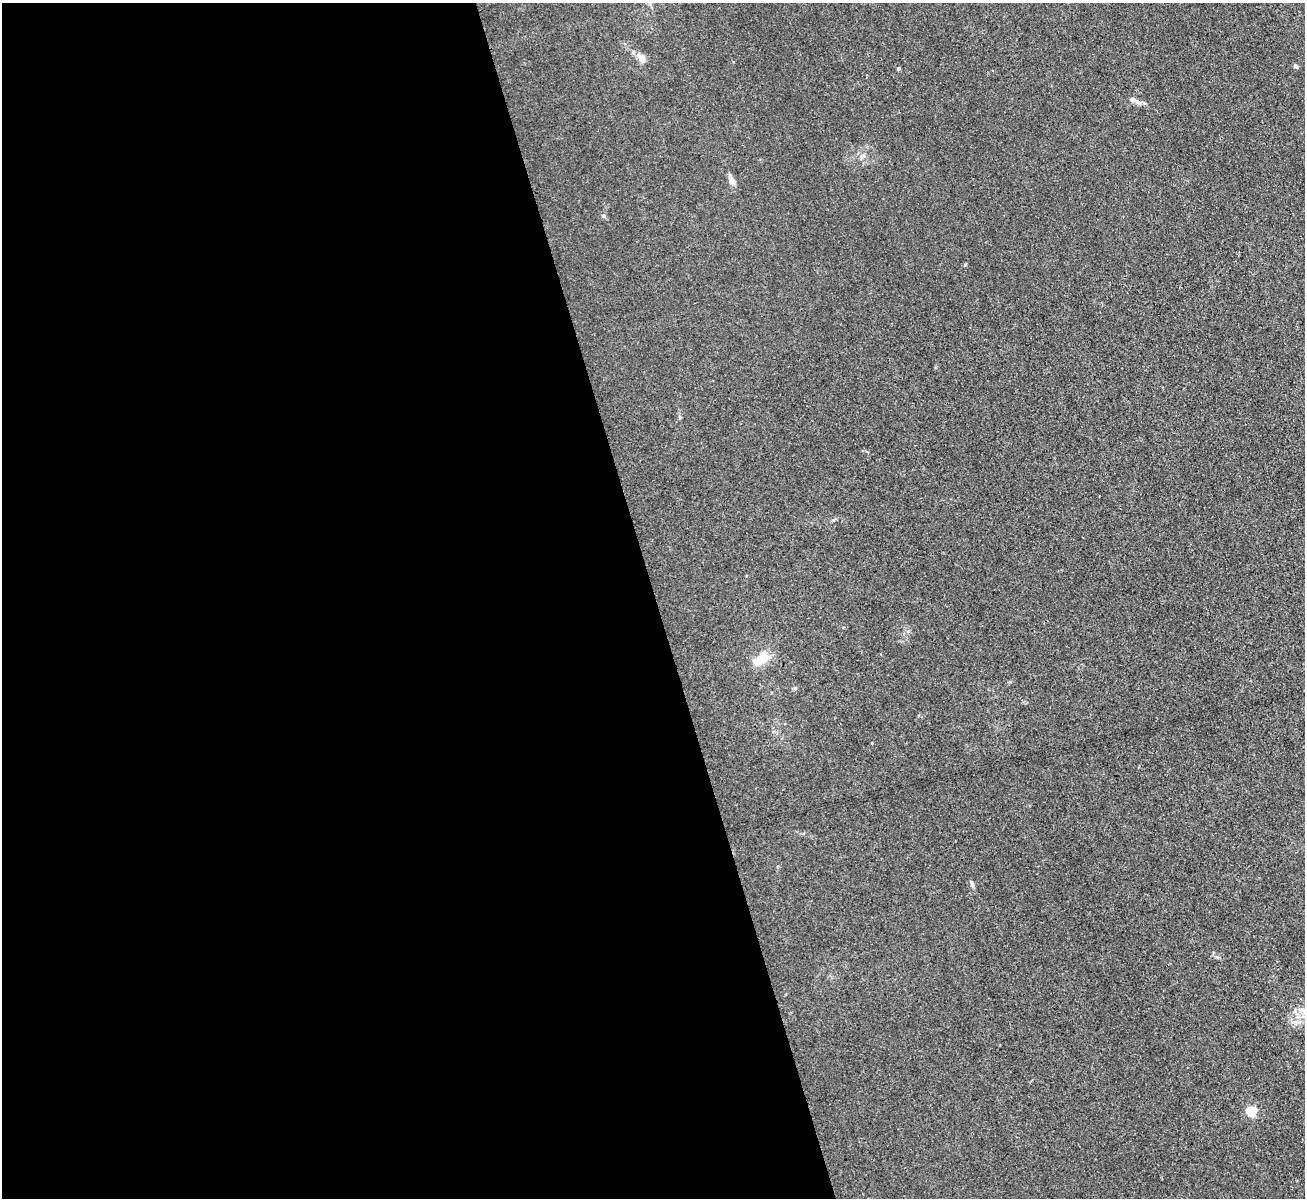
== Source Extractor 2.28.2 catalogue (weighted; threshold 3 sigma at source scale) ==
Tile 9 of 4 x 4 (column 1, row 3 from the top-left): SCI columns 2-1304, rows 1341-2536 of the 5214 x 5196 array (HDU 1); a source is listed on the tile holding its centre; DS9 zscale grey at full resolution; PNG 1307 x 1200 px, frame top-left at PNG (2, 3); no overlay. Shown black and unused: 50% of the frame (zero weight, under 3 of 4 exposures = <1% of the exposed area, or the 3 px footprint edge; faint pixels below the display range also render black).
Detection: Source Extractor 2.28.2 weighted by HDU 2 'WHT'; one run over the whole footprint, this tile lists its part. Background 0.0411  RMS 0.0057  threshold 0.0255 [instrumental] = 3 sigma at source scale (4.5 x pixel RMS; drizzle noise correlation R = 1.50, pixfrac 1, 0.05/0.05 arcsec/px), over >= 5 px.
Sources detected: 12; all 12 listed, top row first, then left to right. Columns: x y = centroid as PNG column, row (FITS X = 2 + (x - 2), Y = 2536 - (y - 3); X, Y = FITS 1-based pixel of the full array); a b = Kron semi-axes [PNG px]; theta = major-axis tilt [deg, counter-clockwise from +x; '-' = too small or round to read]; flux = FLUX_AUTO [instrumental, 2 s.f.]
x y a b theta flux
641 57 14 9 -48 4
1295 66 7 4 -52 1.1
899 68 4 4 - 0.76
1133 99 8 7 - 2.1
862 156 8 7 - 2.1
732 181 10 7 -63 3.1
603 216 6 5 - 0.91
762 658 19 10 40 12
795 688 5 5 - 0.82
972 884 9 5 -74 1.3
1295 1010 6 4 71 0.89
1251 1111 5 5 - 46
Unlisted compact peaks at least as high as the median listed source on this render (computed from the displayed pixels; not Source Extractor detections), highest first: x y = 965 265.